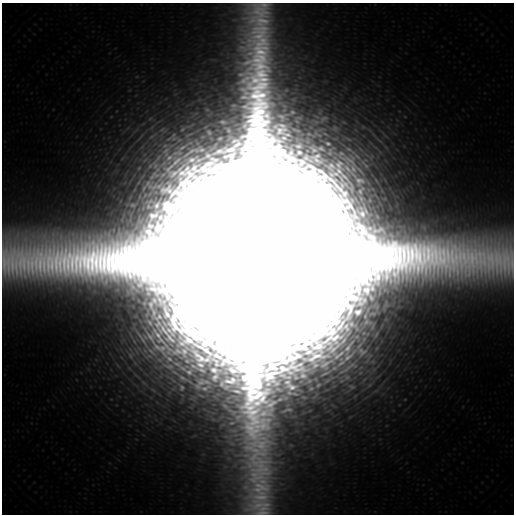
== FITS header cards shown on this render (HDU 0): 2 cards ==
NAXIS1  =                  512 / length of axis1
NAXIS2  =                  512 / length of axis2

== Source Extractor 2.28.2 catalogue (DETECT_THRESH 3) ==
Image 512 x 512 px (HDU 0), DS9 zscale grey, 1 PNG px = 1 image px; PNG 516 x 516 px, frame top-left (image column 1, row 512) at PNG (2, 3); no overlay
Background 35900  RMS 15000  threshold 45500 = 3 sigma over >= 5 px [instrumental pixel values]
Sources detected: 9; all 9 listed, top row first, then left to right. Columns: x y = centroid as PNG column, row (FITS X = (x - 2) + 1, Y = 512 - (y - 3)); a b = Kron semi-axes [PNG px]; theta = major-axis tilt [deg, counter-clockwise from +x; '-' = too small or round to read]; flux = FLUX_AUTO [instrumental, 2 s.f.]
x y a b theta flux
328 143 7 5 -17 1.9e+06
231 149 17 8 19 1.0e+07
157 205 10 6 60 4.1e+06
258 258 71 67 5 4.1e+11
358 312 6 4 32 3.6e+06
214 370 5 4 - 2.5e+06
233 379 10 8 -37 4.8e+06
229 381 15 5 -16 6.8e+06
292 387 8 5 -28 2.9e+06
At the frame edge (FLAGS 8, measured only in part): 1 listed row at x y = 258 258